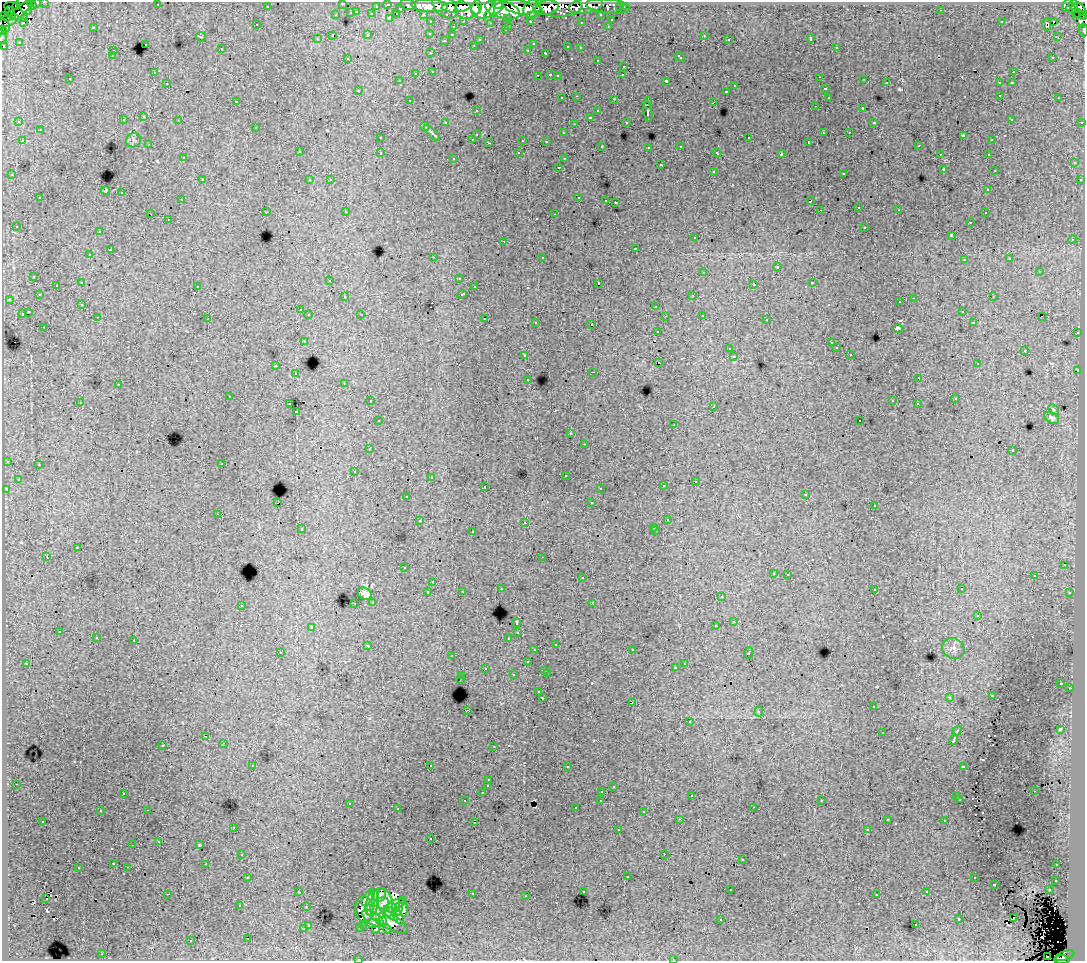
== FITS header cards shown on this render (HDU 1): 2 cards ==
NAXIS1  =                 1083
NAXIS2  =                  959

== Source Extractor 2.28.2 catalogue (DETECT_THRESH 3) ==
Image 1083 x 959 px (HDU 1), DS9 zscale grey, 1 PNG px = 1 image px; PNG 1087 x 963 px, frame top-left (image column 1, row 959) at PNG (2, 2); each listed source drawn as its Kron ellipse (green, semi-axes under 4 px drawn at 4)
Background 223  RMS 1.4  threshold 4.18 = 3 sigma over >= 5 px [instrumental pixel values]
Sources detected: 571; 2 with non-positive FLUX_AUTO (blend fragments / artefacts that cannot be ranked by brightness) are neither listed nor drawn; of the other 569, the 500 brightest by FLUX_AUTO listed and drawn (69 fainter detections omitted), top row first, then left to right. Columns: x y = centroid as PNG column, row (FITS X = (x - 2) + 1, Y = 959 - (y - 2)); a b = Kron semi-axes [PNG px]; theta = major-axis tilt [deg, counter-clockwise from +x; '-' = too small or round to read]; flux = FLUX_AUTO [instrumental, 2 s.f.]
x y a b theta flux
45 2 3 2 - 3900
37 3 3 3 - 5600
343 3 3 3 - 1000
32 4 5 3 - 8700
388 4 3 3 - 6900
497 4 5 3 - 92000
157 5 3 2 - 120
408 5 8 5 -10 28000
586 5 17 8 11 48000
1068 5 7 4 63 110000
1073 5 5 4 - 24000
11 6 6 3 2 15000
16 6 3 2 - 12000
25 6 9 5 -54 18000
267 6 3 3 - 2400
376 6 3 2 - 2300
430 6 18 6 -3 330000
445 6 15 9 -42 290000
558 6 24 10 0 200000
608 6 22 7 -6 51000
456 7 14 5 4 330000
519 7 16 7 -13 410000
620 7 3 3 - 2100
623 7 3 3 - 3500
400 8 3 3 - 1700
468 8 13 10 15 360000
483 8 12 10 26 410000
547 8 12 7 9 220000
476 9 5 4 - 150000
532 9 9 8 - 300000
1071 9 5 3 - 16000
1080 9 8 4 -51 110000
21 10 14 5 41 63000
494 10 11 4 35 190000
502 10 18 8 -16 680000
941 10 3 2 - 160
538 11 4 4 - 130000
357 12 3 3 - 620
10 13 7 3 -62 20000
351 13 3 3 - 1300
372 14 3 3 - 2000
397 14 3 3 - 600
423 14 3 2 - 3500
1079 14 8 3 -22 27000
3 15 2 2 - 2600
336 15 3 3 - 1100
601 15 3 3 - 2400
8 16 5 4 - 33000
1084 16 3 2 - 13000
25 18 2 2 - 280
390 18 3 3 - 2500
508 18 3 3 - 1800
1081 19 9 6 -39 48000
611 20 3 3 - 760
464 21 3 2 - 680
530 21 3 3 - 1900
6 22 13 5 22 30000
431 22 3 3 - 2900
581 22 3 3 - 240
1001 22 3 3 - 150
1054 22 4 3 - 2500
23 23 3 3 - 280
490 23 3 2 - 160
1047 24 6 4 -89 520
4 25 7 5 -60 31000
257 25 3 3 - 240
509 26 3 2 - 630
608 26 3 2 - 680
93 27 3 3 - 1500
453 27 3 3 - 850
2 30 5 3 - 21000
505 30 3 3 - 390
1083 30 6 2 -84 9100
430 33 3 3 - 390
368 35 3 3 - 820
452 35 3 2 - 290
704 35 3 3 - 490
332 36 3 3 - 1600
2 37 6 2 74 6400
201 37 5 4 - 130
1057 37 3 2 - 160
811 38 3 3 - 19000
317 39 3 3 - 300
480 39 3 3 - 310
729 39 3 2 - 150
444 40 3 3 - 160
19 42 3 3 - 150
145 44 3 3 - 700
533 44 3 3 - 250
473 45 3 3 - 390
4 46 3 3 - 1900
568 47 3 3 - 750
580 48 3 3 - 300
836 48 3 2 - 520
221 49 3 3 - 360
528 50 3 3 - 280
113 51 3 3 - 490
431 53 3 3 - 410
546 53 4 3 - 850
112 56 3 3 - 280
680 57 6 3 -43 660
1053 57 3 2 - 260
347 58 3 2 - 110
597 60 3 3 - 410
624 66 3 3 - 550
433 71 3 3 - 530
154 72 3 2 - 250
1013 72 3 2 - 620
416 73 3 3 - 1100
550 75 3 2 - 860
623 75 3 3 - 190
537 76 3 3 - 15000
558 76 3 3 - 240
820 77 3 2 - 220
70 79 3 3 - 400
864 80 3 2 - 430
400 81 3 2 - 170
666 81 4 3 - 2000
1013 82 3 2 - 310
167 83 3 2 - 300
886 83 3 3 - 860
999 83 3 3 - 540
735 86 3 3 - 590
825 89 3 3 - 670
359 90 4 3 - 120
726 91 3 3 - 610
1000 95 3 2 - 450
577 96 3 2 - 390
828 97 3 3 - 520
1059 97 3 2 - 330
562 98 3 3 - 410
614 99 3 2 - 1200
409 100 3 2 - 490
236 101 3 2 - 100
713 102 4 2 - 810
648 103 6 2 90 2200
815 106 3 2 - 220
863 108 3 3 - 2300
476 110 3 3 - 290
598 111 3 3 - 520
648 112 10 3 -82 4600
144 117 3 3 - 510
590 117 3 3 - 1800
1011 119 3 3 - 330
123 120 3 3 - 590
179 120 3 2 - 350
19 122 3 3 - 190
626 122 3 3 - 340
874 122 3 3 - 190
1082 122 3 3 - 1500
445 123 3 3 - 3800
574 124 3 2 - 110
425 126 5 3 - 120
256 127 3 3 - 450
40 130 3 3 - 680
823 132 3 2 - 220
849 132 2 2 - 420
432 133 10 2 -44 220
563 133 3 3 - 300
476 134 3 3 - 1500
963 136 4 2 - 990
380 138 3 3 - 310
749 138 3 3 - 790
473 139 3 2 - 460
133 140 7 7 - 240
523 140 3 3 - 1600
992 140 3 3 - 160
22 141 3 2 - 550
546 141 3 3 - 210
809 142 3 3 - 150
489 143 3 2 - 330
149 145 3 2 - 230
918 145 3 3 - 350
602 146 3 3 - 240
681 146 3 3 - 570
649 147 3 3 - 270
299 152 3 3 - 640
380 152 3 3 - 560
519 153 3 3 - 460
717 153 4 3 - 280
781 154 4 3 - 2600
940 154 3 2 - 230
988 154 3 2 - 420
183 158 3 3 - 290
454 158 3 3 - 320
564 159 3 3 - 160
1074 163 3 3 - 560
660 165 3 3 - 1100
559 167 3 2 - 450
944 170 4 3 - 120
994 170 3 3 - 260
713 171 3 3 - 750
844 173 3 3 - 860
12 175 3 3 - 370
202 180 3 3 - 600
310 180 3 3 - 360
330 180 3 2 - 160
1080 180 3 3 - 300
105 190 4 3 - 3600
988 190 3 3 - 250
121 193 3 3 - 800
579 197 3 2 - 860
40 198 3 3 - 620
181 200 3 2 - 440
606 200 3 2 - 270
810 201 4 3 - 1200
615 202 3 2 - 700
859 207 3 3 - 900
820 210 3 2 - 110
899 210 2 2 - 320
266 212 3 2 - 490
346 212 3 2 - 360
985 213 3 2 - 300
151 214 3 2 - 210
554 214 3 2 - 400
168 219 3 2 - 380
970 222 3 2 - 340
16 226 3 3 - 270
865 227 3 3 - 730
99 232 3 2 - 290
951 235 3 3 - 2000
695 238 3 3 - 480
1073 239 4 4 - 110
504 241 3 2 - 740
635 248 3 3 - 1200
110 250 3 3 - 1200
90 255 3 3 - 340
433 257 3 2 - 1600
542 257 3 3 - 680
1010 259 3 3 - 310
964 260 3 3 - 360
777 267 3 3 - 1500
1039 271 3 3 - 1200
704 272 3 3 - 810
34 276 3 3 - 490
459 278 3 3 - 280
330 280 3 2 - 340
82 283 3 3 - 1300
599 283 3 3 - 2700
812 283 3 3 - 1000
754 284 4 3 - 2200
56 285 3 3 - 440
197 286 3 3 - 610
474 287 3 3 - 330
462 294 5 3 - 930
39 295 3 3 - 360
693 295 3 2 - 420
345 297 3 3 - 470
993 297 3 3 - 420
914 298 3 2 - 940
9 299 3 2 - 470
900 302 3 3 - 370
82 304 3 3 - 380
656 306 3 3 - 740
300 310 3 3 - 390
962 311 3 3 - 350
28 312 4 3 - 2800
22 314 3 3 - 1500
361 314 3 2 - 150
309 315 3 3 - 570
702 315 3 3 - 540
665 316 3 2 - 180
98 317 3 2 - 350
1042 317 2 2 - 130
208 319 3 2 - 110
485 319 3 2 - 230
767 320 3 2 - 260
536 322 3 3 - 440
974 323 3 3 - 320
592 324 3 3 - 1200
44 327 3 2 - 440
898 328 5 4 - 190
657 331 3 3 - 460
1077 333 3 2 - 690
304 341 3 3 - 540
831 343 3 2 - 130
836 348 3 3 - 480
729 349 3 2 - 110
1025 350 3 3 - 960
850 354 3 2 - 250
525 355 3 3 - 670
734 356 3 3 - 170
659 362 3 2 - 460
977 364 3 2 - 260
276 366 3 3 - 660
1078 371 2 2 - 330
593 372 3 2 - 700
296 374 3 3 - 380
919 378 3 3 - 10000
528 379 3 3 - 320
345 383 3 3 - 320
118 385 3 3 - 460
229 397 3 2 - 100
955 399 3 3 - 260
370 401 3 2 - 440
893 401 3 2 - 110
80 402 3 3 - 390
290 404 3 2 - 830
917 404 3 2 - 160
714 406 3 3 - 500
1053 409 6 3 -45 120
296 412 3 2 - 200
1052 418 8 5 -30 280
378 421 3 3 - 410
860 421 3 2 - 170
674 424 3 2 - 130
571 434 3 3 - 390
585 444 3 2 - 280
370 449 3 2 - 260
1012 451 3 3 - 310
7 461 3 3 - 420
222 463 3 2 - 410
38 464 3 3 - 550
354 471 3 2 - 390
565 475 3 3 - 360
431 477 3 3 - 340
18 479 3 3 - 350
695 481 3 2 - 420
485 486 3 2 - 500
663 486 3 3 - 540
600 488 3 2 - 230
6 489 4 3 - 290
806 494 3 3 - 260
407 496 3 3 - 280
278 503 2 2 - 310
591 503 3 3 - 300
874 506 3 3 - 280
218 514 3 2 - 510
667 520 3 3 - 220
419 521 3 3 - 270
525 522 3 2 - 280
654 527 3 3 - 310
301 529 3 3 - 320
656 531 3 2 - 490
472 532 3 3 - 1100
77 548 3 3 - 1800
47 556 3 2 - 1700
543 557 3 2 - 290
1064 565 2 2 - 140
404 568 3 3 - 320
773 573 3 3 - 490
788 574 3 3 - 560
1034 576 3 2 - 130
582 578 3 3 - 580
433 582 3 2 - 230
501 589 3 3 - 460
874 589 3 3 - 500
961 589 3 2 - 150
462 591 3 3 - 220
428 592 3 3 - 830
1070 593 3 3 - 390
365 594 7 6 - 490
721 597 3 3 - 390
373 602 3 3 - 440
355 603 3 2 - 400
593 603 3 2 - 210
241 605 3 3 - 630
978 615 3 3 - 230
734 621 3 3 - 1500
517 623 3 3 - 2600
716 626 3 3 - 1400
312 627 3 3 - 560
59 632 3 2 - 440
518 633 3 3 - 300
96 638 3 3 - 520
509 638 3 3 - 1000
134 641 3 3 - 1400
556 644 3 3 - 490
368 646 4 3 - 370
953 649 11 10 - 620
535 650 3 3 - 320
632 650 3 2 - 510
280 652 3 3 - 120
748 653 5 3 - 1400
452 656 3 2 - 120
527 662 3 3 - 630
26 663 3 3 - 190
685 663 3 2 - 440
485 668 3 3 - 360
676 668 3 3 - 400
545 670 3 3 - 750
547 673 3 2 - 830
513 675 3 3 - 590
462 676 3 3 - 400
460 679 3 2 - 340
1061 683 3 3 - 210
1070 688 2 2 - 440
539 692 3 3 - 320
992 696 3 2 - 130
542 698 4 3 - 1600
949 698 3 3 - 350
632 702 3 2 - 210
873 707 3 2 - 280
467 710 3 2 - 560
759 712 5 4 - 150
690 722 3 3 - 650
1060 729 4 3 - 4300
957 731 5 3 - 1700
882 733 3 2 - 120
206 737 3 2 - 180
954 740 5 3 - 4200
224 743 3 2 - 510
163 745 3 3 - 620
493 746 3 2 - 160
253 765 3 3 - 430
430 765 3 2 - 720
963 766 4 3 - 1300
567 767 3 2 - 300
489 780 3 3 - 340
16 784 3 2 - 380
488 786 3 3 - 1900
613 787 3 3 - 410
602 791 3 2 - 430
1034 791 3 2 - 140
123 793 3 2 - 190
482 793 3 3 - 330
692 796 3 2 - 190
957 797 3 3 - 350
960 799 3 3 - 380
601 800 3 3 - 470
465 801 3 2 - 350
822 801 3 3 - 260
349 803 3 2 - 570
753 807 3 2 - 400
576 808 3 3 - 370
397 809 3 3 - 310
147 810 3 2 - 810
100 811 3 3 - 350
644 812 3 3 - 410
679 819 3 3 - 120
887 820 3 3 - 310
43 821 3 2 - 290
945 821 3 3 - 570
475 822 3 2 - 100
233 827 3 3 - 440
867 829 3 2 - 200
618 830 3 2 - 200
431 839 3 3 - 370
159 841 3 3 - 390
133 845 3 2 - 130
200 845 4 3 - 9800
242 854 3 2 - 350
664 854 2 2 - 370
742 860 3 3 - 610
114 863 3 3 - 450
206 864 2 2 - 280
1057 865 3 2 - 250
128 867 3 2 - 360
78 868 3 3 - 780
627 876 3 3 - 930
248 877 3 2 - 340
974 878 3 3 - 470
1056 880 3 3 - 420
994 884 3 3 - 1100
731 890 3 2 - 310
1049 890 3 3 - 650
298 891 3 2 - 140
583 891 3 3 - 340
927 892 3 3 - 310
167 894 3 2 - 1300
472 894 3 3 - 760
877 894 3 3 - 330
379 895 7 6 - 570
526 896 3 2 - 220
368 898 9 4 57 260
46 899 3 2 - 660
372 903 13 6 76 1100
385 903 15 7 -78 1900
396 904 8 4 16 580
240 906 3 3 - 260
380 906 11 7 38 1300
306 907 3 3 - 740
403 907 10 3 -85 770
392 908 6 3 -66 690
398 909 7 4 66 1100
364 910 13 9 -83 1200
391 913 9 4 -46 1400
398 917 8 4 -60 810
1013 917 3 2 - 380
373 918 12 6 -34 1400
387 919 24 8 -31 3600
721 919 3 2 - 110
959 919 3 3 - 700
382 921 5 3 - 480
373 923 8 4 5 260
308 925 3 3 - 560
364 925 3 2 - 270
916 925 3 3 - 490
360 927 3 3 - 390
303 929 3 3 - 690
376 929 2 2 - 120
387 929 4 3 - 240
248 939 3 3 - 980
191 941 3 2 - 110
102 954 3 2 - 700
1065 956 10 4 18 67000
1047 957 3 2 - 620
358 959 3 2 - 200
673 959 3 2 - 260
1062 960 7 2 0 110000
At the frame edge (FLAGS 8, measured only in part): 16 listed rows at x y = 45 2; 37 3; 343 3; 32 4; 11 6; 1080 9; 3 15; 1084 16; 1081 19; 2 30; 1083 30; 2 37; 4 46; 358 959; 673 959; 1062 960
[69 fainter detections neither listed nor drawn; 2 non-positive-flux detections neither listed nor drawn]